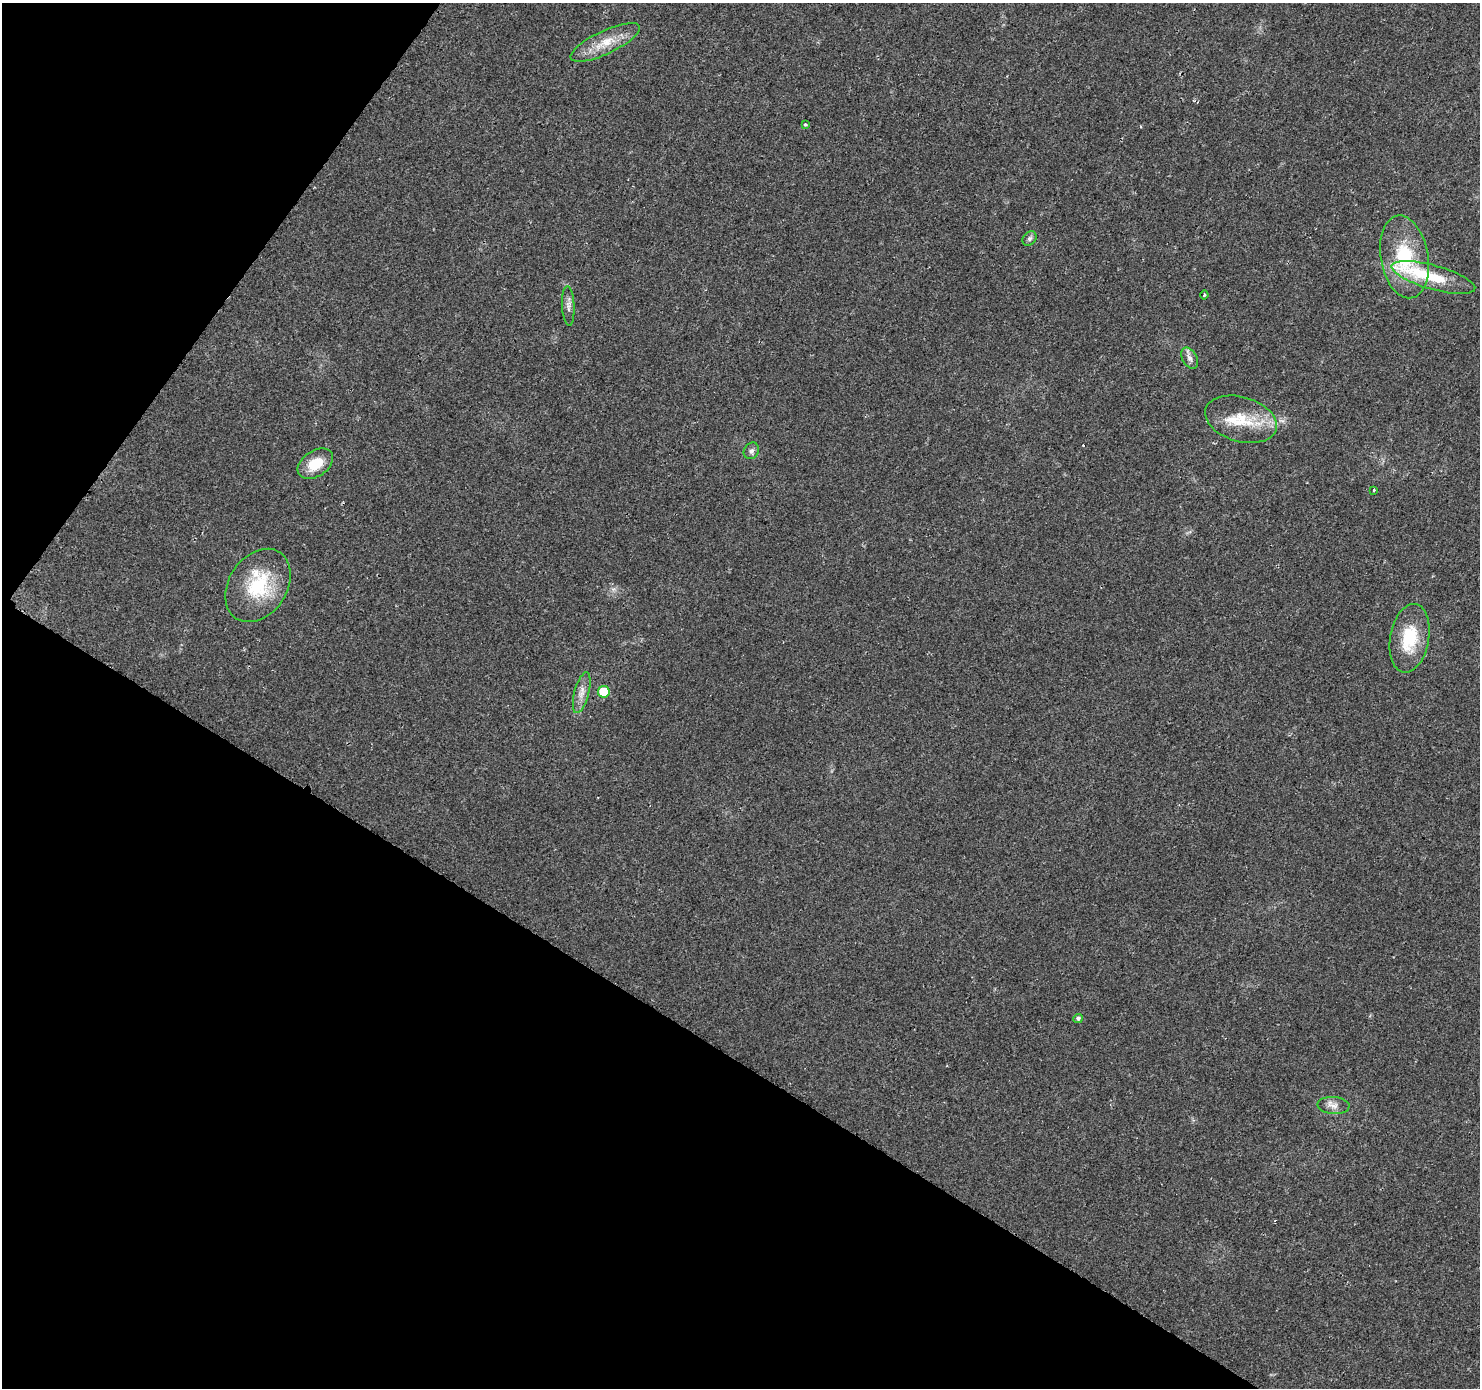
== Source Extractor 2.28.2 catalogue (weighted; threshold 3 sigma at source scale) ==
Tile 9 of 4 x 4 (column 1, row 3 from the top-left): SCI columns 19-1496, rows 1647-3032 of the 5937 x 5994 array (HDU 1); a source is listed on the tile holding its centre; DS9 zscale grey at full resolution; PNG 1482 x 1390 px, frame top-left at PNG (2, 3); each listed source drawn as its Kron ellipse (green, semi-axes under 4 px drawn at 4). Shown black and unused: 31% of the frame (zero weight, under 2 of 3 exposures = <1% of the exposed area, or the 3 px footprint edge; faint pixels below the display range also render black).
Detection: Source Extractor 2.28.2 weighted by HDU 2 'WHT'; one run over the whole footprint, this tile lists its part. Background 0.0277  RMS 0.0055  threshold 0.0247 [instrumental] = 3 sigma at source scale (4.5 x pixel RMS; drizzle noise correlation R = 1.50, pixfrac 1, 0.0396/0.0396 arcsec/px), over >= 5 px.
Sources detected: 21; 1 inside a brighter object's white glare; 2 cosmic-ray / hot-pixel residue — neither listed nor drawn; the other 18 listed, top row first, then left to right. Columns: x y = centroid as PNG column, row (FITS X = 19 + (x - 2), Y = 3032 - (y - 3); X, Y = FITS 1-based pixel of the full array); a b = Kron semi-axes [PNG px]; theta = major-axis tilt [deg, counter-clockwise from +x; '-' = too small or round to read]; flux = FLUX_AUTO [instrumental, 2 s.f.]
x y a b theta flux
605 42 38 11 25 13
805 124 3 3 - 0.89
1030 239 8 6 47 1.5
1404 257 42 24 -80 41
1433 277 43 12 -15 20
1204 295 4 3 - 0.92
568 306 20 6 -87 2.9
1190 358 11 7 -59 2.5
1241 419 37 22 -17 22
751 451 9 7 56 1.8
315 464 19 12 34 12
1374 490 4 3 - 0.52
258 585 40 29 56 34
1409 638 35 19 80 24
604 692 6 5 - 19
582 693 21 7 75 4.8
1078 1018 5 4 - 1.5
1333 1105 16 8 -4 3.9